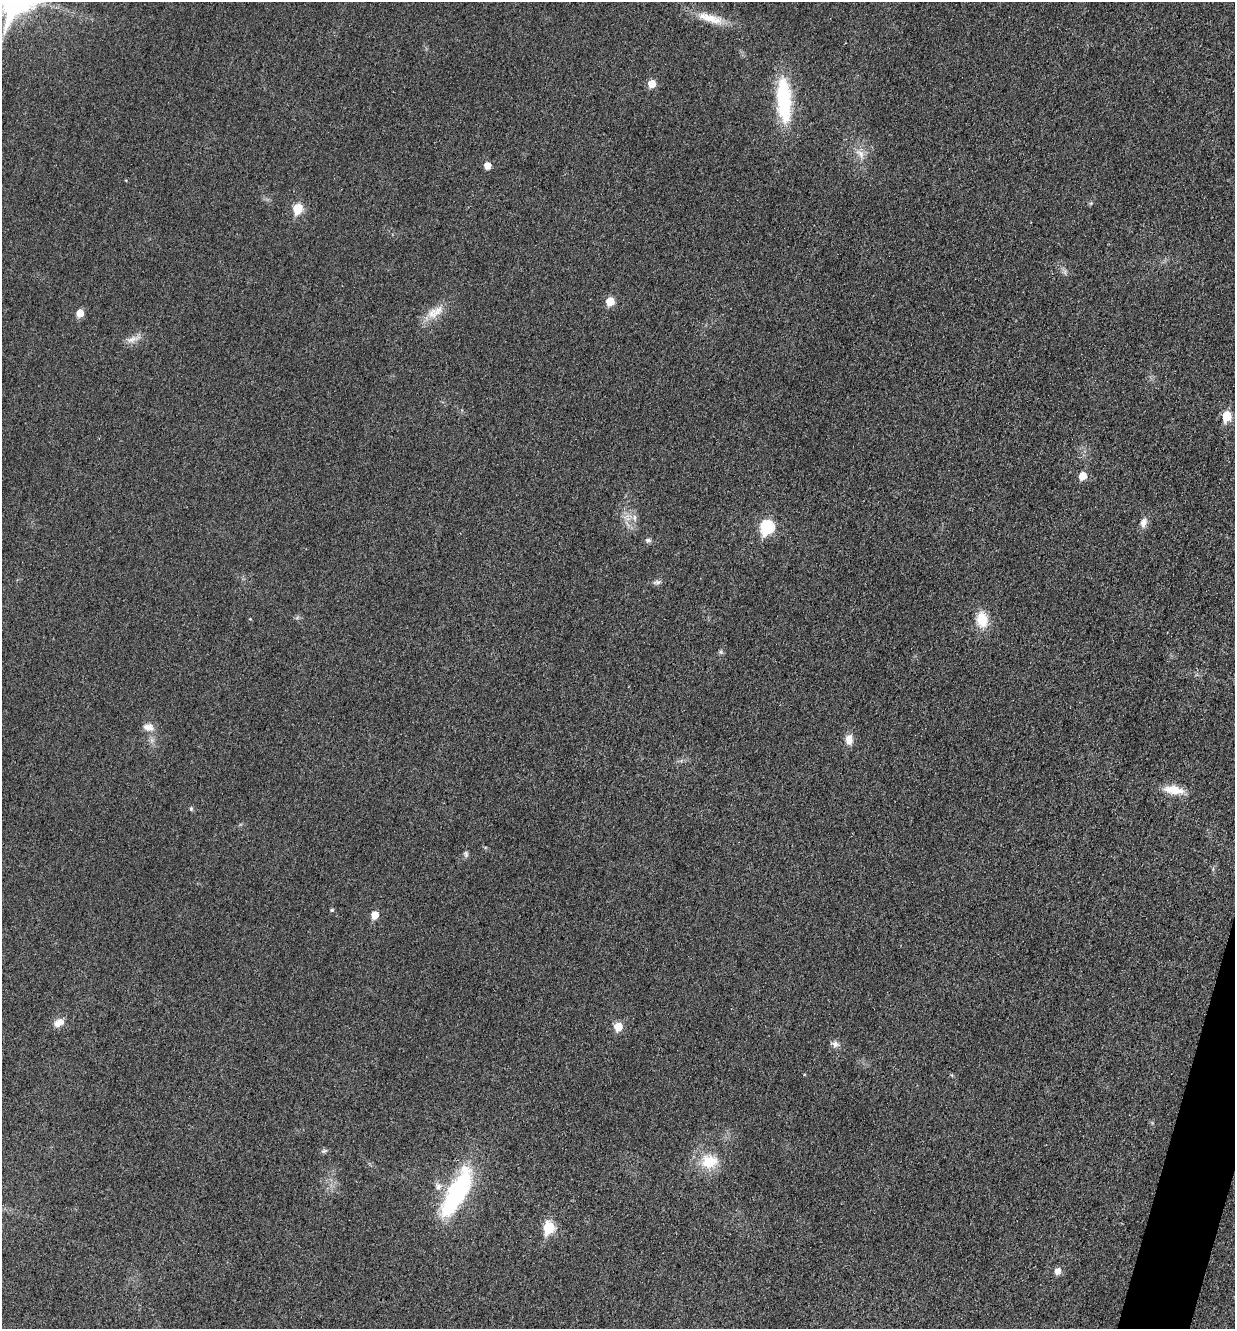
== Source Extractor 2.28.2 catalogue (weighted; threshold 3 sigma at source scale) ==
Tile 6 of 4 x 4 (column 2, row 2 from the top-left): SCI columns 1509-2741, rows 2676-4002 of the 5358 x 5347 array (HDU 1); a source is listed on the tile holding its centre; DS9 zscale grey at full resolution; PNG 1237 x 1331 px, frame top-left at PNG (2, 2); no overlay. Shown black and unused: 1% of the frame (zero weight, under 3 of 4 exposures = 2% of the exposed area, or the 3 px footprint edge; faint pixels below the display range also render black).
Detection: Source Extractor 2.28.2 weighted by HDU 2 'WHT'; one run over the whole footprint, this tile lists its part. Background 0.0415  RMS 0.0062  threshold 0.0281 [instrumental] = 3 sigma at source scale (4.5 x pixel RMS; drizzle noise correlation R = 1.50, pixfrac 1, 0.05/0.05 arcsec/px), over >= 5 px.
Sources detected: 35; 1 inside a brighter listed object's ellipse — not listed separately; the other 34 listed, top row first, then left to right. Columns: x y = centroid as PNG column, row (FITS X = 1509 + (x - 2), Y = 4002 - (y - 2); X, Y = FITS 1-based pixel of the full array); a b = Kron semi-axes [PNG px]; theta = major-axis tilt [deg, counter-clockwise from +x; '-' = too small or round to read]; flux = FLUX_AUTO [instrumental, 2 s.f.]
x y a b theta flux
710 18 39 10 -18 13
652 84 5 5 - 12
784 100 50 15 -86 49
860 154 13 8 -51 4.5
487 165 5 5 - 6.4
298 208 6 5 - 25
610 301 6 5 - 15
80 313 6 5 - 9.3
432 313 15 13 72 8.3
132 339 18 7 21 4.5
1227 416 6 5 - 25
1083 476 6 6 - 9.6
634 517 9 5 -84 2.2
1143 522 13 8 72 4
766 527 7 6 - 72
648 540 7 6 - 1.5
657 582 11 5 8 1.9
982 619 16 12 -83 14
721 652 6 6 - 1.1
148 727 13 9 -8 5.1
849 739 12 8 -90 6
1173 790 20 9 -9 12
191 809 5 5 - 0.87
466 854 9 5 -80 1.5
332 910 5 4 - 0.87
375 915 6 5 - 10
59 1023 14 9 26 4.9
618 1027 6 6 - 14
835 1044 10 8 -21 2.7
324 1151 8 5 20 1.3
709 1161 25 19 1 18
457 1192 64 20 62 73
549 1228 7 6 - 42
1057 1271 8 7 - 3.6